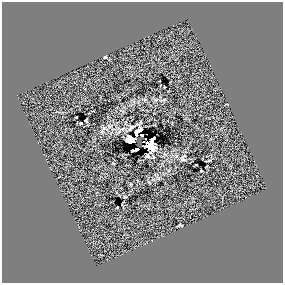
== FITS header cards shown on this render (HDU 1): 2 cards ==
NAXIS1  =                  281 /
NAXIS2  =                  281 /

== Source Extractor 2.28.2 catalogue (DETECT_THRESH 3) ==
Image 281 x 281 px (HDU 1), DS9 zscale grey, 1 PNG px = 1 image px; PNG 285 x 285 px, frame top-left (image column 1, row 281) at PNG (2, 2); no overlay
Background 0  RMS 45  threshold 134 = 3 sigma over >= 5 px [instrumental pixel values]
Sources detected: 13; all 13 listed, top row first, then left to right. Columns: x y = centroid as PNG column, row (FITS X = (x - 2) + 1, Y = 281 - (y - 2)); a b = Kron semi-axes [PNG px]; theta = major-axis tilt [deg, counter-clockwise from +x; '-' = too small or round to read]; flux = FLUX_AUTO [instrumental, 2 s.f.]
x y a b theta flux
105 57 2 2 - 1800
81 123 3 2 - 2300
131 127 7 4 39 4800
139 130 6 4 26 3400
136 133 6 2 -77 6100
141 135 3 2 - 4100
131 140 8 5 -22 32000
151 140 6 3 46 17000
149 145 11 7 -39 29000
136 149 6 3 20 6900
147 156 3 3 - 3700
183 158 8 5 79 5400
201 170 2 2 - 1700